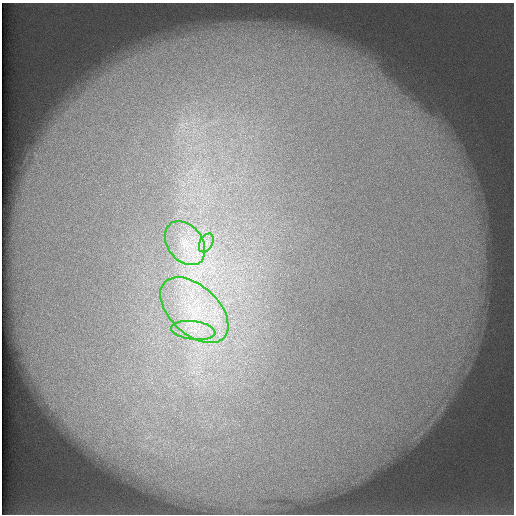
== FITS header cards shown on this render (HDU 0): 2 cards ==
NAXIS1  =                  512 /
NAXIS2  =                  512 /

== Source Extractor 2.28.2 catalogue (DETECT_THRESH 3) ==
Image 512 x 512 px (HDU 0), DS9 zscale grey, 1 PNG px = 1 image px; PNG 516 x 516 px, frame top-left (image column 1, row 512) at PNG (2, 3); each listed source drawn as its Kron ellipse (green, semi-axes under 4 px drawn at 4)
Background 114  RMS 5.3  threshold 15.8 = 3 sigma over >= 5 px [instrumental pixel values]
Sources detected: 4; all 4 listed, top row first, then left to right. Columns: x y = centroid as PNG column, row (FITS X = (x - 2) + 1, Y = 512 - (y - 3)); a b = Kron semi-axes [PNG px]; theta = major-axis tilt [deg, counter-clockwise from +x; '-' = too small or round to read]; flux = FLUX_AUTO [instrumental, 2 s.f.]
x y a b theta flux
185 243 24 17 -53 12000
206 243 10 6 61 2300
194 310 41 24 -43 29000
193 330 22 9 -7 6800